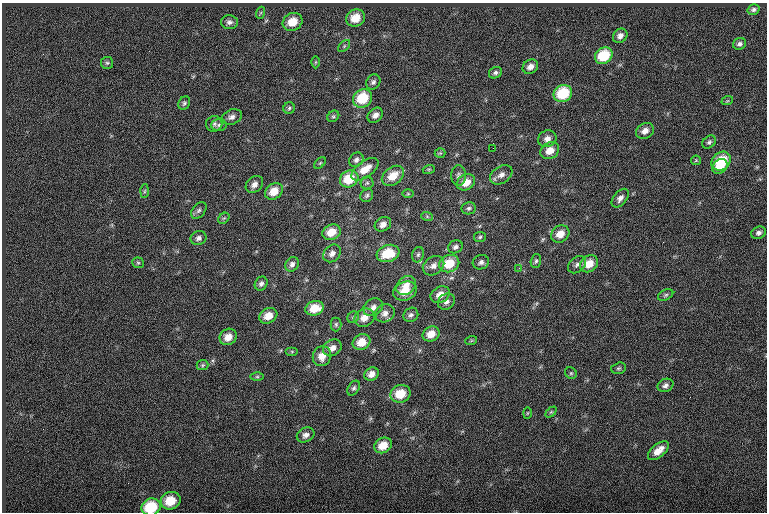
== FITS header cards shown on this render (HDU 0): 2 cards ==
NAXIS1  =                  765
NAXIS2  =                  510

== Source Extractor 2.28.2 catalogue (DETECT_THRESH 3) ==
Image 765 x 510 px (HDU 0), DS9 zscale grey, 1 PNG px = 1 image px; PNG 769 x 514 px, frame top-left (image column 1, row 510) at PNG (2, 3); each listed source drawn as its Kron ellipse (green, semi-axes under 4 px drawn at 4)
Background 0.0111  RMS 6.8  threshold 20.3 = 3 sigma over >= 5 px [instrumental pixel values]
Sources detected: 108; all 108 listed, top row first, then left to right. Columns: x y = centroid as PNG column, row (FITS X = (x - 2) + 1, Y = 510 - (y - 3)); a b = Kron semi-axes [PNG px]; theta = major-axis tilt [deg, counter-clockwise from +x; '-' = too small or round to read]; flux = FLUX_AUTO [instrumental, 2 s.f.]
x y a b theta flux
753 9 6 5 - 1100
260 13 6 4 70 580
356 18 9 8 - 8700
229 22 8 7 - 1700
293 22 10 8 29 7800
620 36 8 6 45 2300
740 44 7 5 23 1300
344 46 7 4 46 740
604 56 9 7 35 16000
316 62 6 4 89 590
107 63 6 6 - 800
530 67 8 6 33 2600
495 73 7 5 28 1200
373 82 8 6 53 1400
563 94 9 8 - 19000
363 98 10 8 36 15000
727 101 6 3 18 460
184 103 7 5 58 980
289 108 6 5 - 860
375 115 8 6 43 2600
333 116 6 5 - 770
232 117 11 7 21 2100
214 124 8 7 - 1300
219 125 8 6 2 1200
645 131 9 7 30 3100
547 139 9 8 - 2700
709 142 7 5 44 1000
493 148 2 2 - 440
550 151 10 8 32 5000
440 153 5 5 - 510
356 160 8 6 45 1400
696 160 5 4 - 480
721 161 10 8 41 14000
320 163 7 4 45 580
720 166 8 6 38 6200
365 169 16 8 36 6200
429 169 6 4 18 520
501 175 12 8 34 2900
393 176 12 8 37 6900
459 176 10 7 90 1700
349 179 9 8 - 13000
466 182 9 7 30 5900
367 183 6 6 - 920
254 184 10 7 43 2400
144 191 7 4 88 640
274 191 10 7 37 6000
408 194 6 4 0 530
367 195 7 6 - 1000
620 198 11 6 50 2100
469 208 7 6 - 1100
199 210 9 6 51 1300
427 216 6 4 -20 560
224 218 6 5 - 710
383 224 9 6 32 2500
331 232 9 7 24 6400
758 233 8 6 24 1500
560 234 9 8 - 5100
480 237 6 5 - 750
198 238 8 7 - 1800
455 247 7 6 - 1500
332 253 10 8 46 2400
388 253 11 8 18 12000
418 255 8 5 73 1100
536 261 7 5 73 870
481 262 8 7 - 1500
138 263 6 5 - 740
292 264 8 6 60 1700
449 264 10 8 22 11000
589 264 9 8 - 6600
577 265 10 7 41 1800
434 266 11 8 33 2900
519 268 4 3 - 330
261 284 7 6 - 1500
406 285 11 8 44 4000
405 291 12 9 19 6900
440 295 10 7 30 4300
666 295 8 5 27 910
446 302 9 7 39 2000
373 307 10 8 34 2400
315 308 9 7 18 7600
385 313 10 8 29 2700
411 315 8 6 37 1400
268 316 9 7 30 5500
353 317 6 5 - 810
364 318 10 8 31 4500
336 324 7 5 90 880
431 334 9 7 26 5000
228 337 9 8 - 4300
471 341 6 4 19 480
361 342 9 7 28 6500
332 348 10 7 34 3100
292 351 6 4 0 560
322 356 10 9 - 4800
203 365 6 5 - 760
619 368 7 5 15 890
571 373 6 5 - 720
372 374 7 6 - 3100
257 377 6 4 0 650
665 385 8 6 26 1600
354 388 8 5 56 1100
401 394 10 8 22 9100
551 412 6 4 44 630
527 413 5 3 - 420
306 435 9 7 27 2200
383 445 9 7 30 6400
658 451 12 6 40 4700
171 501 10 8 23 9800
151 507 10 8 23 19000
At the frame edge (FLAGS 8, measured only in part): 1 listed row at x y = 151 507